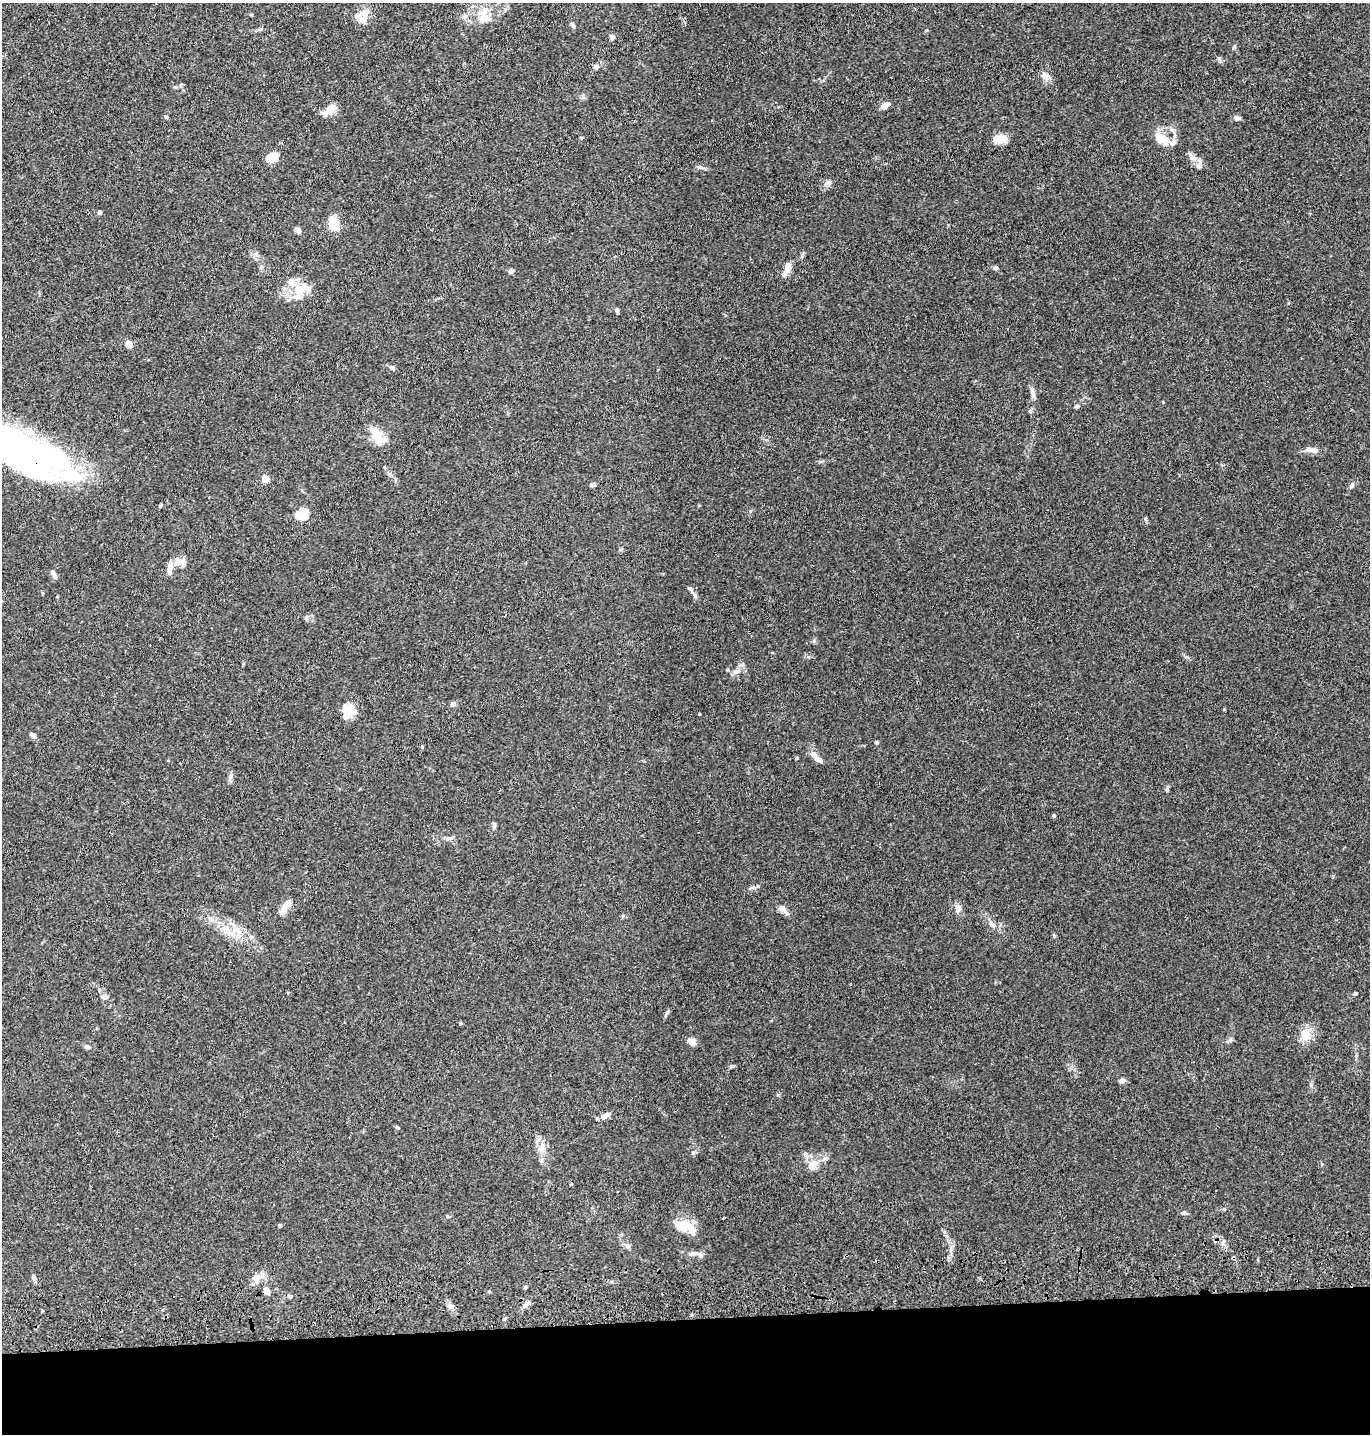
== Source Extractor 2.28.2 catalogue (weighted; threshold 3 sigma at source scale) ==
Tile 8 of 3 x 3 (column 2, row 3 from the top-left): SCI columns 1491-2858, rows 117-1548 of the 4349 x 4527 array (HDU 1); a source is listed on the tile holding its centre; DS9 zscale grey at full resolution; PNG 1372 x 1436 px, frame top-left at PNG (2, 3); no overlay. Shown black and unused: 8% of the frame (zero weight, under 3 of 4 exposures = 6% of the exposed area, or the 3 px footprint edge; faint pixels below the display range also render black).
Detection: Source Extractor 2.28.2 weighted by HDU 2 'WHT'; one run over the whole footprint, this tile lists its part. Background 0.0829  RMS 0.0061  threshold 0.0276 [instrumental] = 3 sigma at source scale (4.5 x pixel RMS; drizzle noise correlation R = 1.50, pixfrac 1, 0.05/0.05 arcsec/px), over >= 5 px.
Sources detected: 98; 2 inside a brighter object's white glare — not listed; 13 inside a brighter listed object's ellipse — not listed separately; the other 83 listed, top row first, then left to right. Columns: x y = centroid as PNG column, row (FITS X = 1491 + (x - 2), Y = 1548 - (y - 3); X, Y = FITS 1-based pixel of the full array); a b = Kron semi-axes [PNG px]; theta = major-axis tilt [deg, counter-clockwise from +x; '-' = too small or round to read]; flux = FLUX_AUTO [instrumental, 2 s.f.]
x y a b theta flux
365 13 15 10 73 6
482 13 17 11 51 7.6
573 26 5 5 - 1.1
612 37 6 6 - 1.2
595 67 7 6 - 1.3
1046 76 17 6 -71 3.3
885 106 10 5 42 3.8
329 110 19 9 31 6.3
166 117 5 4 - 0.99
1237 118 7 6 - 1.7
1161 138 21 11 -36 9.7
1000 139 16 9 -4 7.3
1191 155 9 3 -45 1.6
272 157 12 10 22 7.8
1200 165 9 6 82 2.1
700 167 10 5 -18 1.5
827 183 14 4 30 1.9
99 212 4 4 - 1.8
333 223 12 8 -70 15
298 230 6 6 - 2.1
787 267 10 7 75 5.4
996 268 6 5 - 1.2
511 271 6 6 - 1.4
305 288 22 15 16 9.7
617 310 7 4 -72 0.9
129 344 8 7 - 3.8
391 367 7 5 -16 1.3
1032 393 14 5 -77 2.7
1077 406 6 5 - 0.94
1030 411 6 4 45 0.95
376 433 21 13 -66 9.1
28 450 89 40 -27 160
1311 450 17 6 -11 4.4
265 479 5 4 - 16
593 485 6 4 8 2.1
1352 485 8 5 58 1.7
160 506 5 4 - 0.68
301 516 12 8 -13 12
179 561 15 9 14 4.8
54 574 12 5 -64 1.7
694 595 15 4 -55 1.8
737 672 9 4 0 1.7
453 704 7 6 - 1.6
348 711 16 13 57 11
699 714 3 2 - 0.54
33 736 8 5 -41 2.1
813 754 14 8 -66 3.2
796 758 4 3 - 0.59
230 776 9 6 62 1.9
1166 789 7 4 46 0.93
1054 816 5 4 - 0.72
449 838 11 5 2 1.8
285 907 20 7 56 7.4
959 908 11 9 81 2.8
783 909 13 7 -43 3.4
623 916 6 4 -90 0.67
211 919 7 4 -71 1.3
992 925 11 4 -45 2
226 929 14 6 -20 4.4
1054 936 6 4 -47 0.72
1355 993 5 3 - 0.55
105 997 9 5 0 1.6
667 1012 7 5 47 1
1305 1035 14 11 -83 8.4
692 1042 9 8 - 3.4
87 1047 7 5 -8 1.4
731 1066 6 5 - 1
1122 1081 7 5 6 2
605 1116 14 6 21 2.8
397 1127 5 4 - 0.82
542 1147 16 7 75 4.7
805 1154 6 6 - 1.4
812 1165 14 10 48 6.1
1183 1213 7 4 6 1.1
280 1226 4 3 - 1.3
681 1226 20 14 7 9.7
627 1246 7 7 - 1.6
692 1253 8 6 10 1.8
33 1277 8 5 -76 1.8
256 1278 14 10 77 4.5
525 1287 4 4 - 0.69
290 1296 5 5 - 0.99
526 1305 13 5 44 2.4
Overlapping masked pixels (flux is a lower limit): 1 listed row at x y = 28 450
Isophote crosses this tile's border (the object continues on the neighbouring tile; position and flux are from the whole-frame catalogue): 1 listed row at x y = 28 450
Unlisted compact peaks at least as high as the median listed source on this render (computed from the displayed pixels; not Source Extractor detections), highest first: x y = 1220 61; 877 743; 802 256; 1311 1085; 778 1095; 1224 709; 926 30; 758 886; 422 747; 946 1236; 1234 47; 460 1023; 693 1153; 1224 1209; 1322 1164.